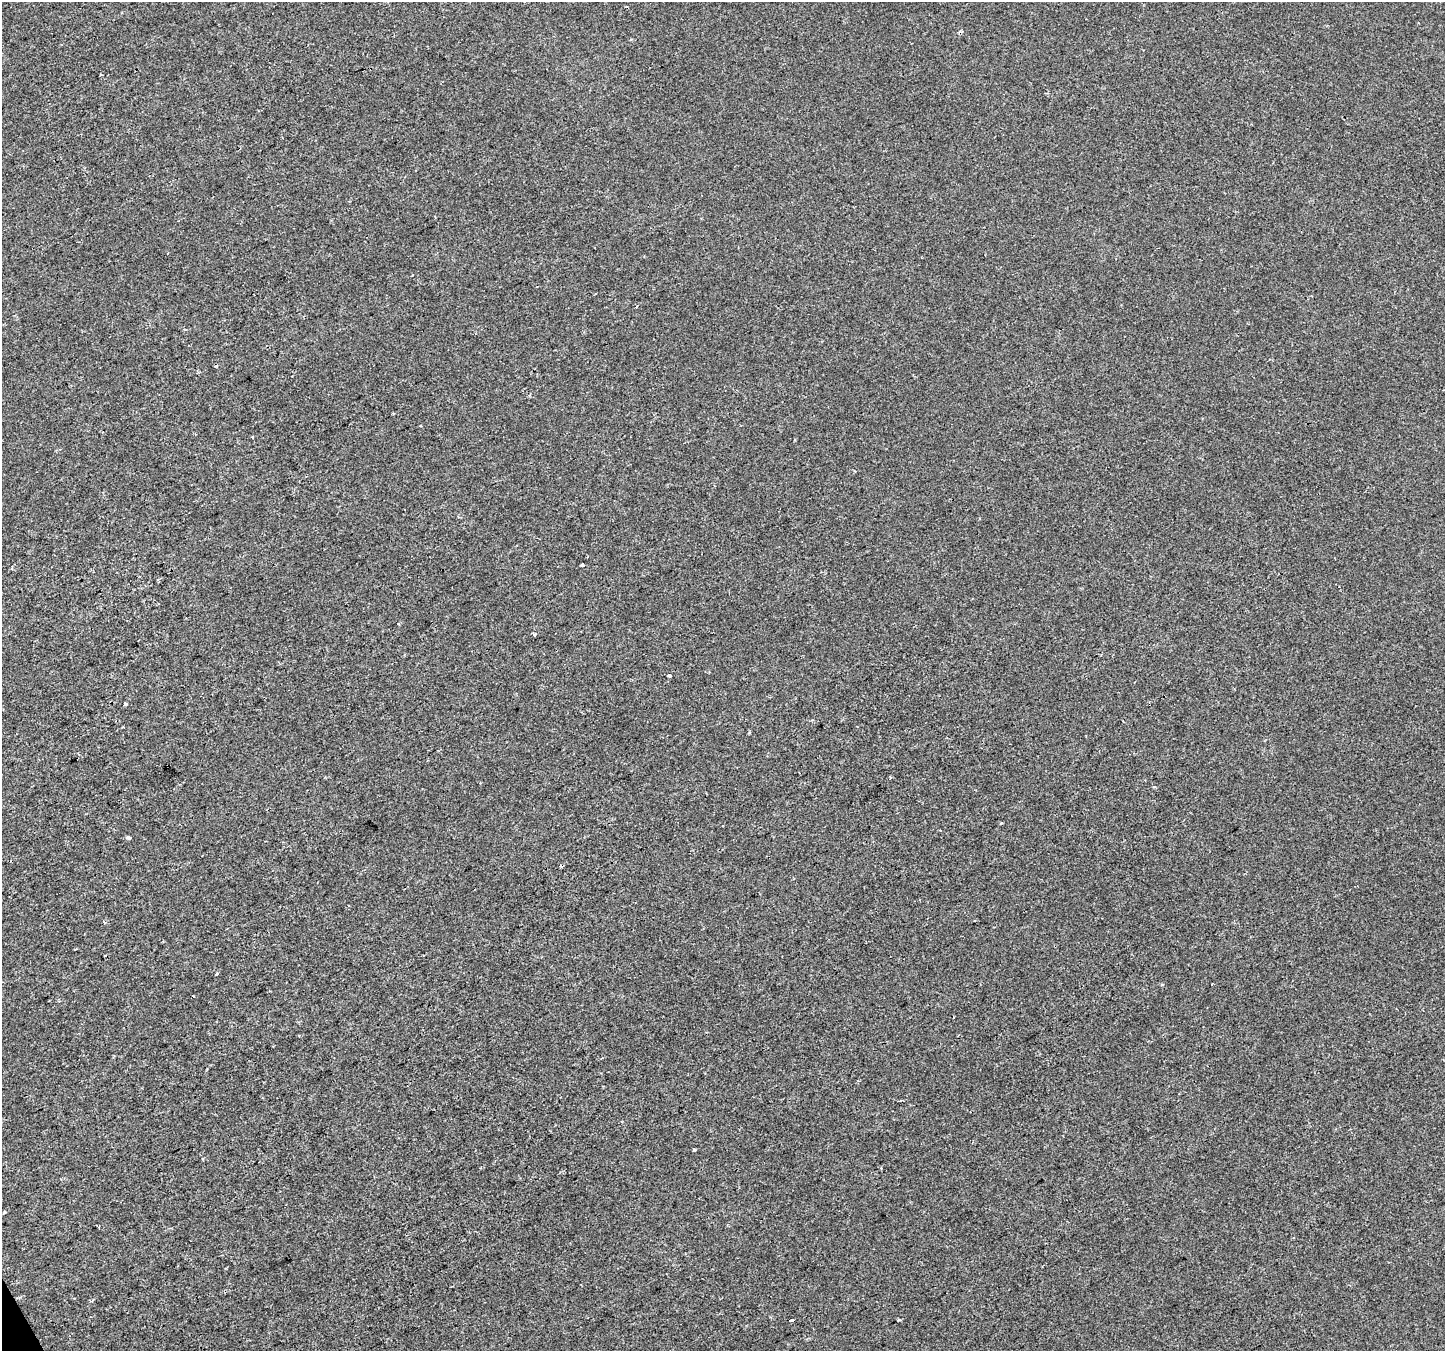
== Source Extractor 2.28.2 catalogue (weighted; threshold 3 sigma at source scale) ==
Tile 7 of 4 x 4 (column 3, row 2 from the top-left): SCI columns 2886-4328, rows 2798-4146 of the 5772 x 5655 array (HDU 1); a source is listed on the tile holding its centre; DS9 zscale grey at full resolution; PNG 1447 x 1353 px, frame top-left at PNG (2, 2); no overlay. Shown black and unused: <1% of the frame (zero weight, under 2 of 3 exposures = <1% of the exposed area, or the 3 px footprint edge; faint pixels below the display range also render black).
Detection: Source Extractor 2.28.2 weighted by HDU 2 'WHT'; one run over the whole footprint, this tile lists its part. Background 2.47e-04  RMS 0.0042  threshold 0.019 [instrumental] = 3 sigma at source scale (4.5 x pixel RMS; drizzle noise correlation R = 1.50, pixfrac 1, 0.0396/0.0396 arcsec/px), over >= 5 px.
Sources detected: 18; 5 cosmic-ray / hot-pixel residue — not listed; the other 13 listed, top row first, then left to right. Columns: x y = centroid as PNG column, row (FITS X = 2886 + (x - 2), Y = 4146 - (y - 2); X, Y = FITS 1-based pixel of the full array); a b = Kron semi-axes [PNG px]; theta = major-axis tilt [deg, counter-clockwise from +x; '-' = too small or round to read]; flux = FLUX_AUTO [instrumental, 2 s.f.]
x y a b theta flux
101 75 2 2 - 0.44
636 307 3 3 - 1.5
582 565 3 3 - 1.9
534 634 3 3 - 1.1
669 675 4 3 - 1.6
125 704 3 3 - 2.5
1001 823 4 3 - 0.44
129 838 6 4 -13 1
217 974 4 3 - 0.71
694 1150 3 3 - 1.7
4 1212 5 3 - 0.38
791 1320 6 3 6 6.7
899 1320 5 3 - 0.51